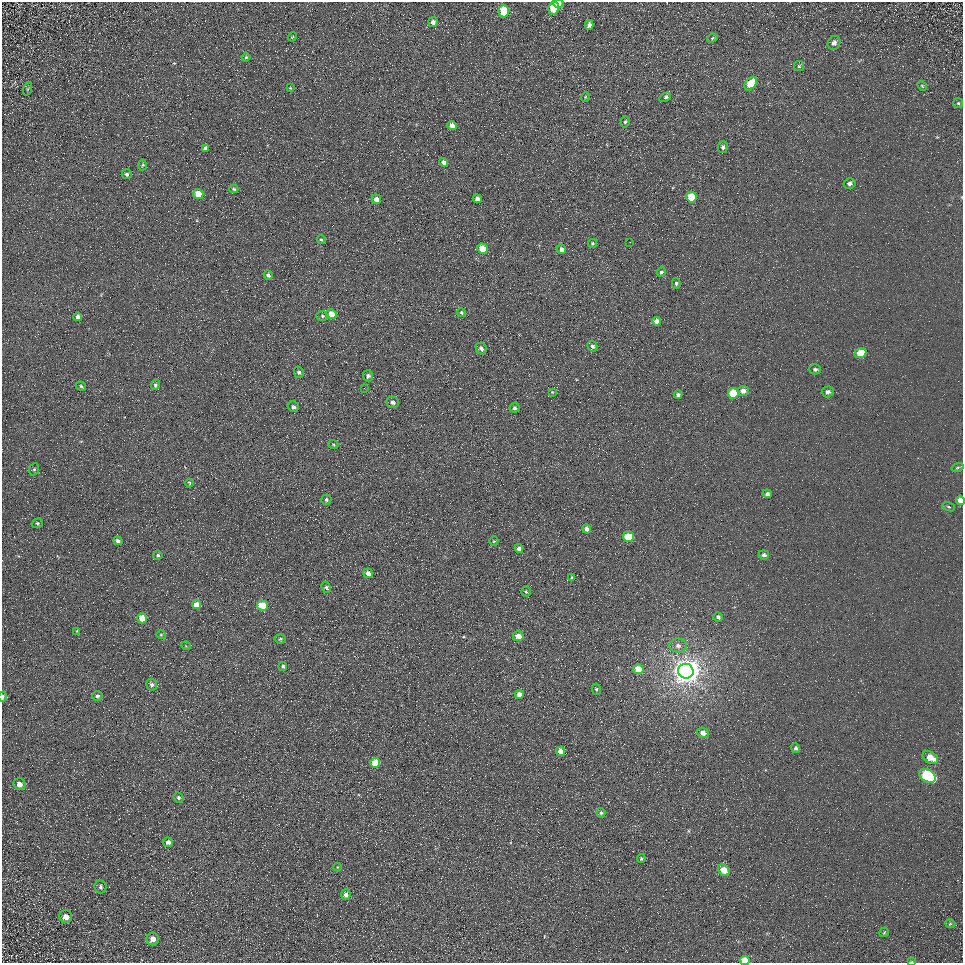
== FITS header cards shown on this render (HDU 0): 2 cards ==
NAXIS1  =                  961
NAXIS2  =                  961

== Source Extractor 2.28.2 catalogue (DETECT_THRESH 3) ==
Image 961 x 961 px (HDU 0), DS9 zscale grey, 1 PNG px = 1 image px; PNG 965 x 965 px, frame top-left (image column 1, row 961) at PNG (2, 2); each listed source drawn as its Kron ellipse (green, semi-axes under 4 px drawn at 4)
Background 5.51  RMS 7.8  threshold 23.4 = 3 sigma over >= 5 px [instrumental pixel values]
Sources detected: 119; all 119 listed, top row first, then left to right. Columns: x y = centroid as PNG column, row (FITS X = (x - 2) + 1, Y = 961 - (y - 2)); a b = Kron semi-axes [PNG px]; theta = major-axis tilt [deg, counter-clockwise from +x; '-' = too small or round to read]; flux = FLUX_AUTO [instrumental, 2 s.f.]
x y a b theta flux
558 3 5 4 - 2600
554 8 6 5 - 16000
504 11 6 5 - 20000
433 22 5 4 - 2000
589 25 5 4 - 2000
292 37 4 3 - 420
712 38 5 4 - 680
834 43 7 6 - 2200
246 57 4 4 - 650
799 66 5 5 - 730
751 84 7 5 52 16000
922 86 5 4 - 590
290 88 3 3 - 370
27 89 7 4 71 750
585 97 5 3 - 460
665 97 6 4 31 1500
958 103 5 5 - 790
625 122 6 4 72 800
452 126 5 4 - 4700
723 147 6 5 - 1200
205 148 4 3 - 1100
444 162 5 4 - 2500
143 165 5 3 - 530
127 174 5 5 - 980
849 183 6 5 - 1400
234 189 4 3 - 770
198 194 5 5 - 11000
691 197 5 5 - 17000
376 199 5 4 - 3900
477 199 4 4 - 2800
321 240 4 3 - 700
630 242 2 2 - 250
592 243 4 4 - 800
482 249 5 5 - 12000
562 249 5 4 - 2000
661 272 5 4 - 1100
268 275 5 4 - 1500
676 283 5 4 - 840
461 312 4 4 - 740
331 314 5 5 - 7100
322 316 6 5 - 880
78 317 4 4 - 2100
657 321 4 4 - 3500
592 346 5 5 - 1300
481 348 6 5 - 1700
860 353 6 5 - 10000
815 369 6 5 - 1300
299 372 5 5 - 1100
368 376 5 5 - 1200
155 385 5 4 - 970
81 386 5 4 - 830
364 388 2 2 - 240
743 391 5 5 - 3200
552 392 4 3 - 410
828 392 6 5 - 2100
733 393 5 5 - 21000
678 395 4 4 - 1300
392 402 6 5 - 1800
293 407 6 5 - 1400
514 408 5 5 - 1000
333 444 5 3 - 520
957 468 6 3 19 610
34 469 6 4 67 660
189 483 4 3 - 500
767 494 4 4 - 1600
326 500 5 5 - 910
960 500 4 4 - 5000
948 507 6 4 -20 720
37 523 6 4 18 730
586 529 4 4 - 2000
628 537 5 5 - 18000
118 541 5 4 - 1600
494 541 5 4 - 580
519 549 4 4 - 2400
158 555 5 4 - 900
764 555 5 4 - 1400
368 573 5 4 - 2300
572 578 3 2 - 520
326 587 6 4 -61 900
526 592 5 4 - 740
196 605 4 4 - 4900
262 605 5 5 - 15000
718 617 5 4 - 1400
142 618 5 4 - 7400
77 631 4 4 - 380
161 635 4 4 - 500
518 636 5 5 - 5700
280 639 5 4 - 680
186 646 5 3 - 410
678 646 8 7 - 2400
283 666 4 4 - 1000
638 669 5 5 - 11000
686 671 7 7 - 780000
152 685 6 5 - 1500
596 689 5 4 - 800
519 694 4 4 - 3600
97 696 5 5 - 1100
2 697 5 2 - 750
703 733 6 5 - 3700
796 748 5 4 - 1100
560 751 5 4 - 4600
930 757 8 5 -29 7500
375 763 5 5 - 12000
927 776 9 6 -28 59000
19 784 6 5 - 3100
178 797 5 4 - 1200
601 813 5 4 - 940
168 842 5 4 - 2200
641 859 4 3 - 720
337 867 4 3 - 380
724 870 6 5 - 7000
100 887 7 6 - 1200
346 894 5 5 - 2300
66 917 6 6 - 3300
950 924 5 3 - 510
884 932 5 4 - 600
153 939 6 6 - 3500
745 960 5 4 - 9600
911 962 4 2 - 390
At the frame edge (FLAGS 8, measured only in part): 5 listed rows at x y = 558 3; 960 500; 2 697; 745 960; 911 962